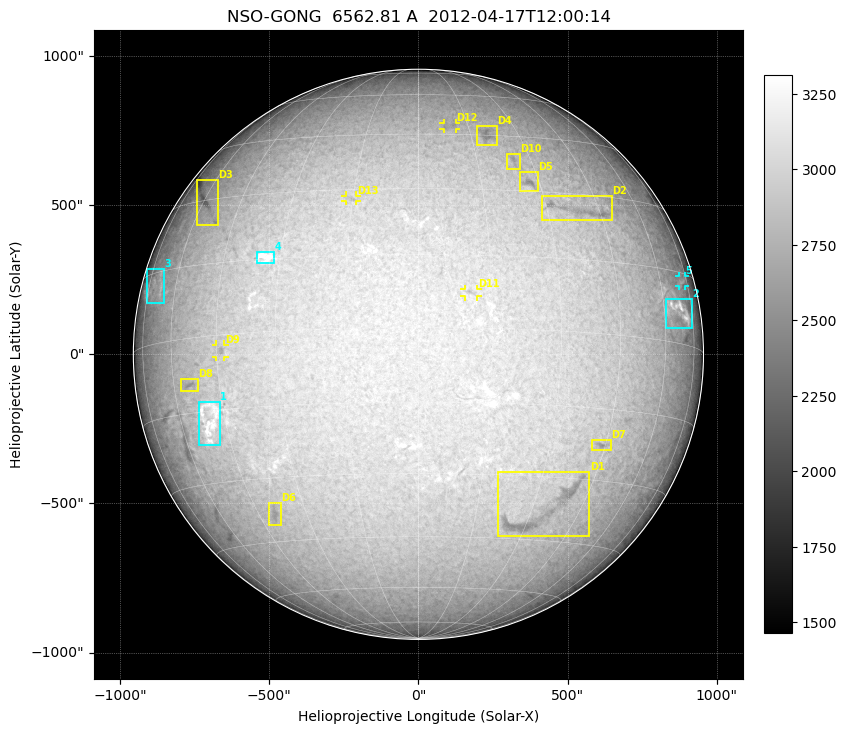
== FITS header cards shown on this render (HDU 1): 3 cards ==
TELESCOP= 'NSO-GONG'           / NSO/GONG Network
WAVELNTH=             6562.808 / [A] exact wavelength of obs
DATE-OBS= '2012-04-17T12:00:14' / Observation start date and time (UTC)

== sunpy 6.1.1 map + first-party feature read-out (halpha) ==
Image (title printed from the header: NSO-GONG  6562.81 A  2012-04-17T12:00:14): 2048 x 2048 px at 1.06 arcsec/px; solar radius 956 arcsec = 900 px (full disc in frame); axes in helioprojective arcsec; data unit not stated in the header (colour bar unlabelled)
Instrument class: HALPHA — H-alpha (6563 A) chromospheric image
Bright regions (plage): reference = the median radial profile (limb darkening/brightening removed); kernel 17 px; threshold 5 sigma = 167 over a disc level ~2906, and >= 1.075x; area >= 63 px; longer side >= 22 px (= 23 arcsec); searched inside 0.97 R_sun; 5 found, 5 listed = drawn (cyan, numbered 1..; 1 of them under ~29 arcsec drawn as corner ticks so the feature stays visible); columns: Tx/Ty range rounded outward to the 5 arcsec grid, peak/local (2 s.f.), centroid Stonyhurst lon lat
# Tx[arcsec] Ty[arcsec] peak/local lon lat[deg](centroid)
1 -740..-665 -305..-155 1.2 -50 -17
2 830..920 85..190 1.3 +68 +7
3 -910..-855 170..285 1.1 -70 +12
4 -540..-480 305..345 1.2 -34 +15
5 870..895 225..265 1.1 +71 +13
Dark features (filaments and sunspots): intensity divided by the median radial (limb-darkening) profile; local-median window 148 px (8% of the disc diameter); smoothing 5 px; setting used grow <= 0.95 with closing radius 7 px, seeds <= 0.88 or >= 162 px of the 54-px (= 57 arcsec) line detector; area >= 63 px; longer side >= 22 px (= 23 arcsec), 11 px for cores <= 0.7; searched inside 0.97 R_sun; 13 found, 13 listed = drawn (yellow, D1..; 4 of them under ~29 arcsec drawn as corner ticks so the feature stays visible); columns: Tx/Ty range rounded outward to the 5 arcsec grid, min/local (2 s.f., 1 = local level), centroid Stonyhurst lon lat
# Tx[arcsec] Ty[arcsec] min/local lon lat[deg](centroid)
D1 265..575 -610..-390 0.85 +33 -38
D2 410..650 445..530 0.86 +38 +26
D3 -745..-670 430..585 0.85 -59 +30
D4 195..265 700..765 0.87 +20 +45
D5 335..400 545..610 0.86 +27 +32
D6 -500..-460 -575..-500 0.9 -40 -38
D7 580..645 -325..-285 0.87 +44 -22
D8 -795..-740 -125..-80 0.89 -55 -9
D9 -680..-650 -10..35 0.9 -44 -3
D10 295..340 620..675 0.91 +25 +38
D11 155..200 190..220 0.9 +11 +7
D12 80..125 755..775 0.93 +9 +48
D13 -245..-205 510..535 0.9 -15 +28
Off-limb: outside the limb everything is below the colour-scale floor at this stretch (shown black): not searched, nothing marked